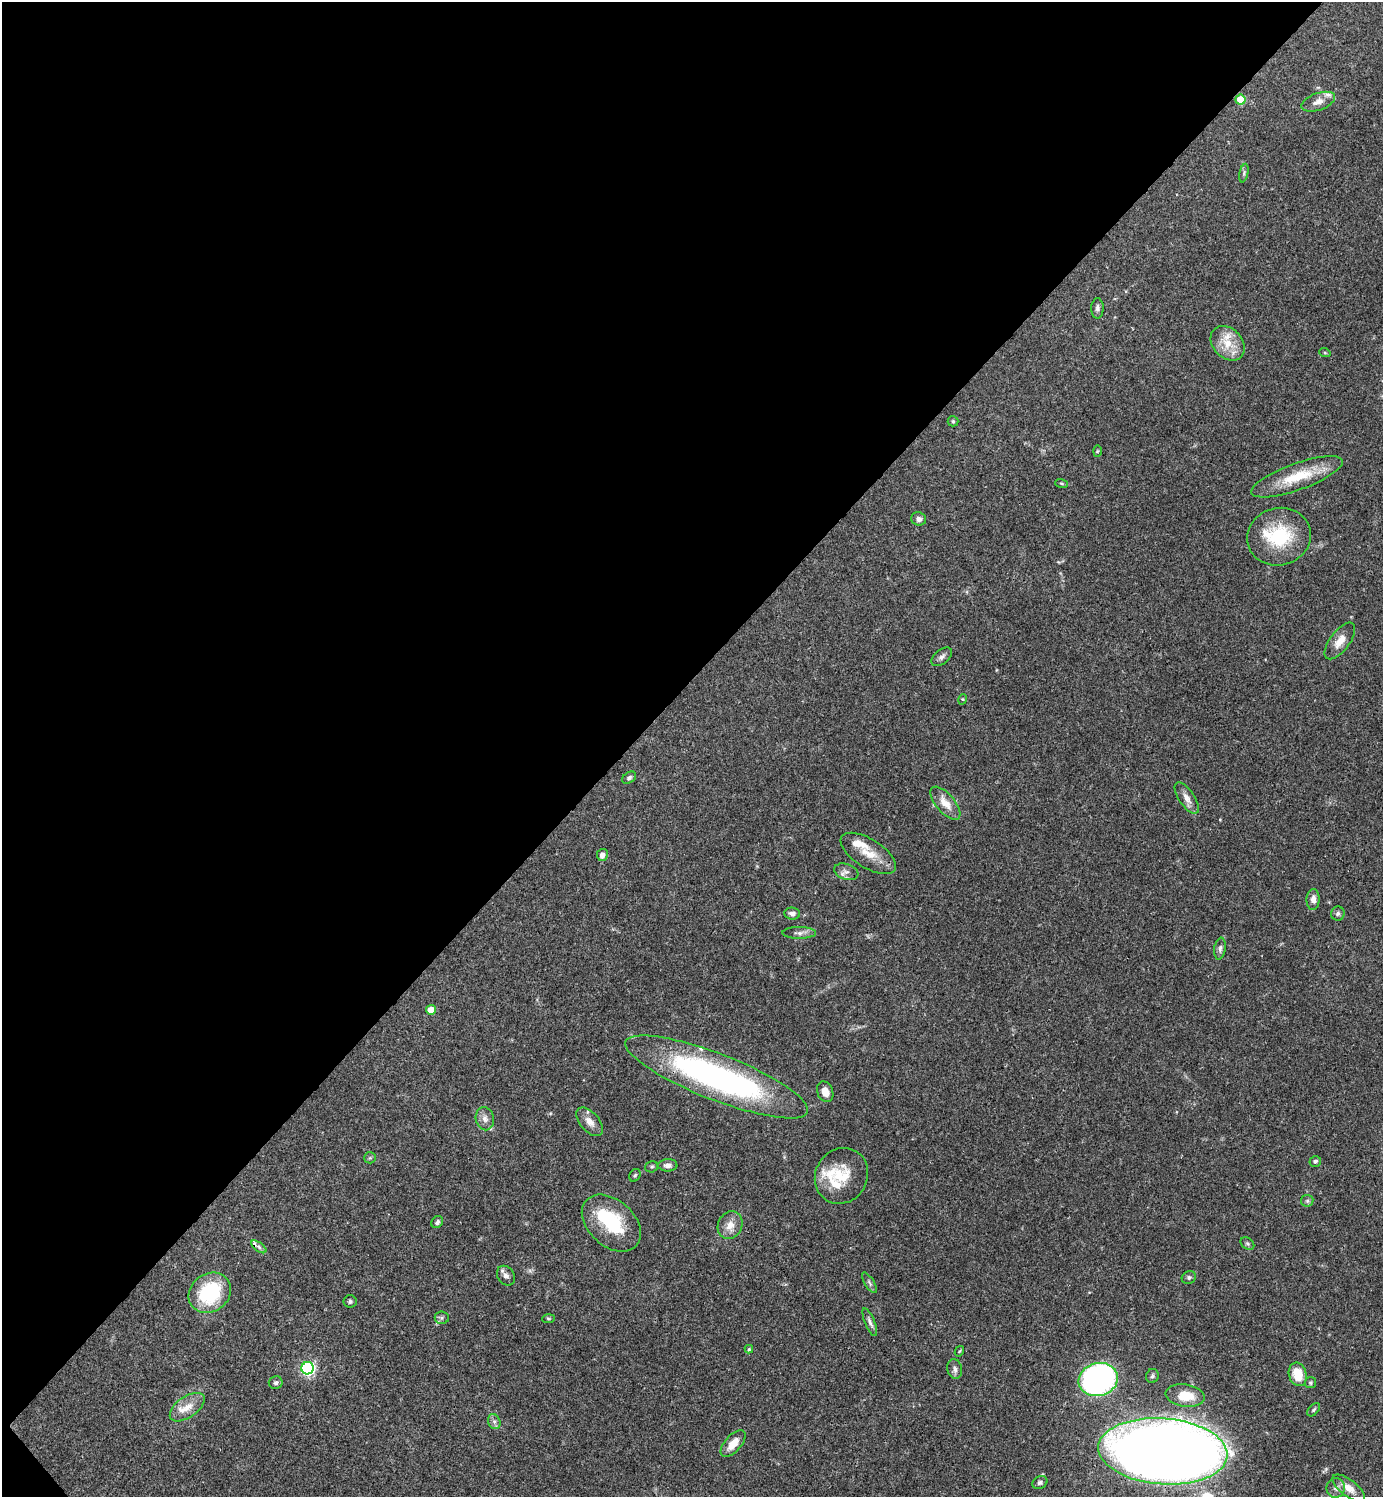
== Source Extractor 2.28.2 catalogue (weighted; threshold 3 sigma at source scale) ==
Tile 5 of 4 x 4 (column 1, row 2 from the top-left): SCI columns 300-1680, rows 2990-4484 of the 5980 x 5981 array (HDU 1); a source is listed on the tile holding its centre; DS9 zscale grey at full resolution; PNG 1385 x 1499 px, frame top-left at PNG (2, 2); each listed source drawn as its Kron ellipse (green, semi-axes under 4 px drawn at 4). Shown black and unused: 46% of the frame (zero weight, under 3 of 4 exposures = <1% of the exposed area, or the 3 px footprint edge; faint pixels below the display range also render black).
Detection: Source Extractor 2.28.2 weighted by HDU 2 'WHT'; one run over the whole footprint, this tile lists its part. Background 0.0387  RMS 0.0026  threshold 0.0117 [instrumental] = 3 sigma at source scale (4.5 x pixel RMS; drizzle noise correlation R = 1.50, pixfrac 1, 0.05/0.05 arcsec/px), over >= 5 px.
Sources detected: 78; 1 inside a brighter object's white glare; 1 cosmic-ray / hot-pixel residue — neither listed nor drawn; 7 inside a brighter listed object's ellipse — not listed separately; the other 69 listed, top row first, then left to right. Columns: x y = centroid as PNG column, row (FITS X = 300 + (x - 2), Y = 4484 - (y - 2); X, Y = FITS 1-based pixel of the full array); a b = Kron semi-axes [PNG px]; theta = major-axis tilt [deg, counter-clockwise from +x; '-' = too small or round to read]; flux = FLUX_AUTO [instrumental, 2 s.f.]
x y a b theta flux
1240 100 5 5 - 9.1
1318 102 17 8 20 2.1
1244 173 9 4 78 0.58
1097 308 10 6 89 0.87
1228 343 19 14 -48 5.2
1325 353 6 3 -19 0.28
953 421 5 5 - 0.43
1097 451 6 4 88 0.27
1297 477 48 13 20 9.9
1061 483 6 3 -19 0.26
919 519 7 6 - 1
1279 537 32 28 16 15
1340 641 21 10 53 3.1
942 657 12 7 41 0.96
963 699 5 3 - 0.25
629 778 8 5 35 0.59
1187 798 18 8 -56 1.9
945 803 20 9 -49 3.4
868 853 31 14 -32 5.3
602 855 6 5 - 1.3
846 872 12 8 -19 1.2
1313 900 10 6 89 1.6
792 913 8 6 -6 1.1
1338 913 7 7 - 0.64
799 933 17 6 0 1.3
1220 949 11 5 81 0.92
431 1010 5 4 - 4.1
717 1077 97 23 -21 80
825 1092 11 7 -68 2.3
485 1119 12 9 -78 1.6
590 1122 17 9 -49 2.3
370 1158 6 5 - 0.39
1315 1161 6 5 - 0.54
668 1165 9 6 1 1.3
652 1167 6 5 - 0.44
635 1175 7 5 56 0.42
841 1176 29 26 58 8.7
1307 1201 6 5 - 0.5
437 1222 6 5 - 0.65
611 1223 34 23 -42 15
730 1225 14 12 64 2.6
1247 1244 7 5 -34 0.53
259 1247 9 4 -36 0.79
506 1276 10 8 -55 1.2
1189 1277 7 6 - 0.59
869 1283 12 4 -58 0.65
210 1293 22 19 36 18
350 1301 6 6 - 0.52
442 1318 7 6 - 0.6
548 1319 6 4 4 0.33
870 1322 15 5 -68 0.96
749 1349 4 4 - 0.37
959 1351 5 4 - 0.28
308 1368 6 6 - 53
955 1369 10 7 -77 1
1298 1374 12 9 -74 5.6
1152 1376 7 6 - 0.66
1098 1380 20 16 15 80
276 1383 7 6 - 0.65
1310 1383 5 5 - 0.42
1185 1395 19 11 -8 5.9
187 1407 20 10 35 3.5
1314 1410 8 5 46 0.47
494 1422 8 6 -69 0.82
733 1444 16 8 49 3.4
1163 1451 65 33 -4 600
1040 1483 8 6 24 0.69
1336 1488 10 9 - 1.2
1348 1488 19 8 -36 3
Overlapping masked pixels (flux is a lower limit): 2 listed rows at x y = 717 1077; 1163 1451